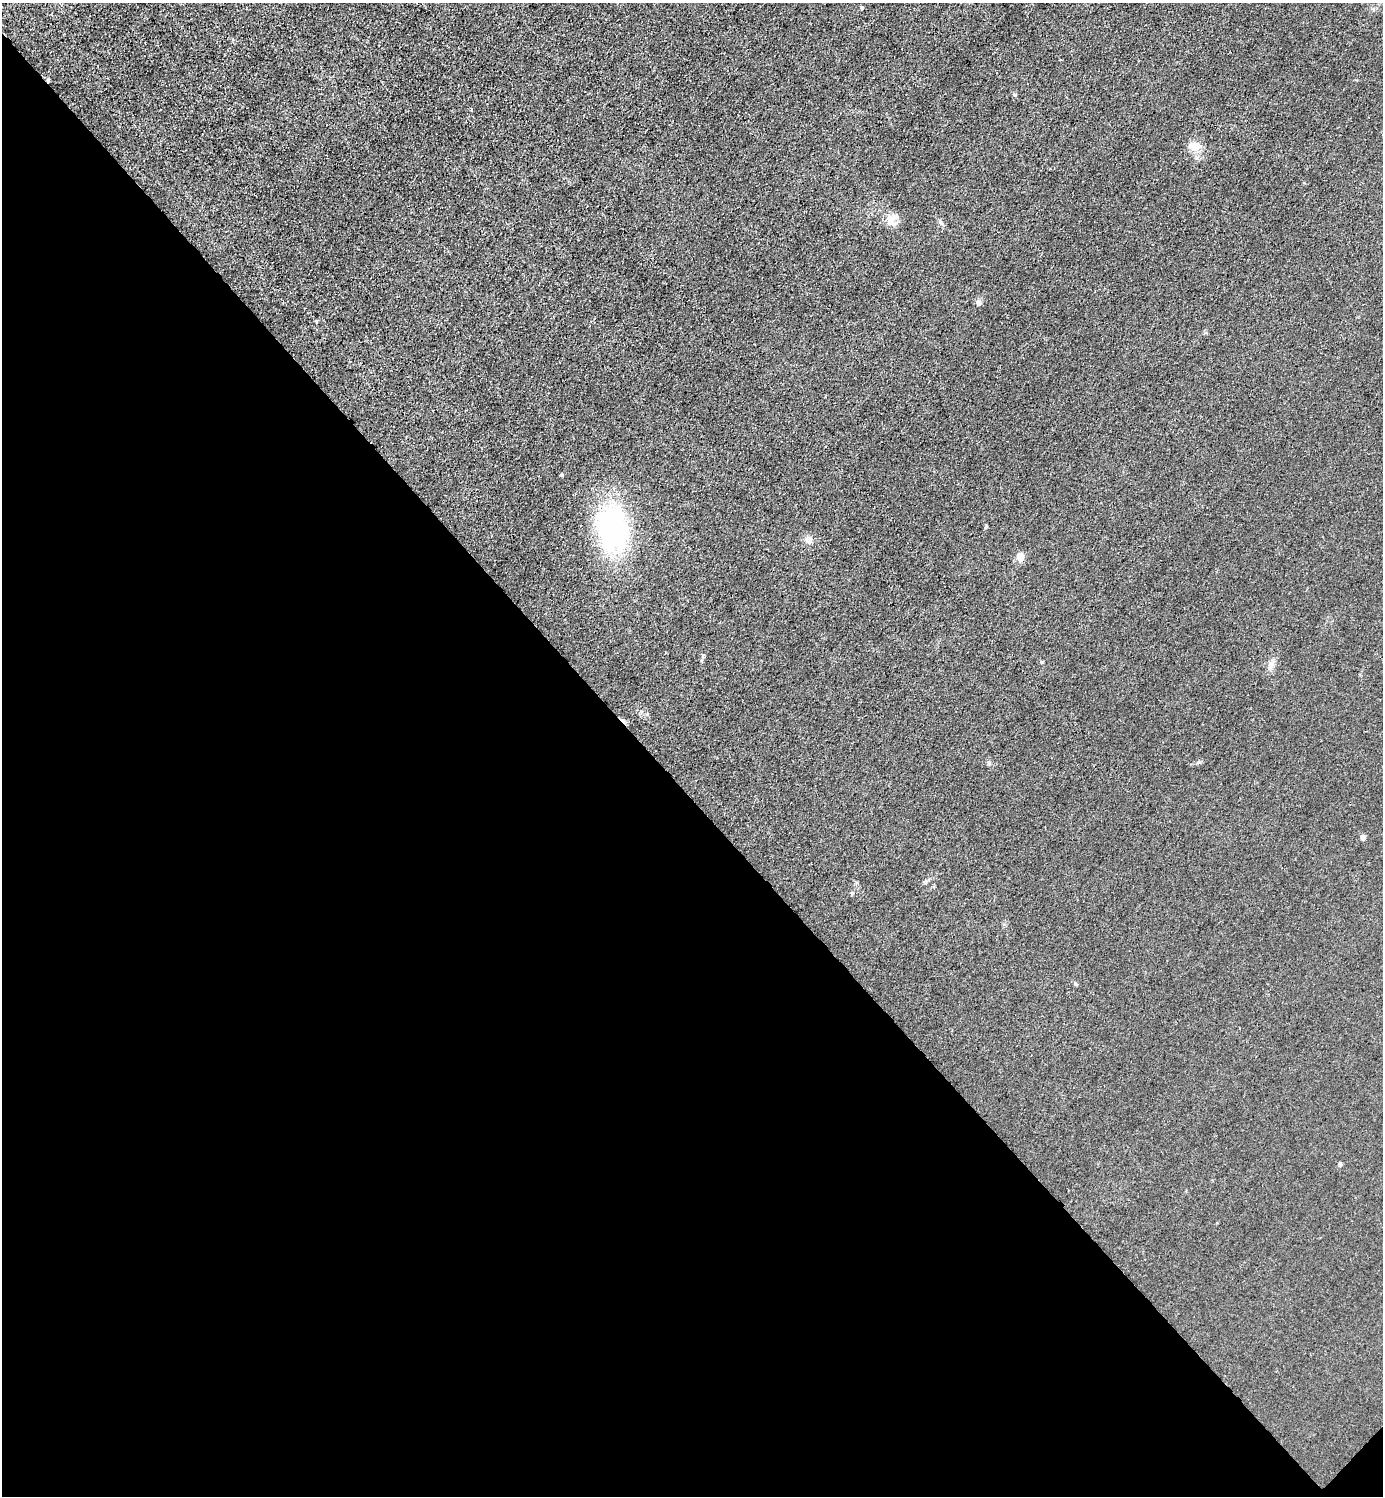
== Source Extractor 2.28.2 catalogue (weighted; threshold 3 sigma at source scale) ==
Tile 14 of 4 x 4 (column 2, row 4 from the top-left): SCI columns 1682-3062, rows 3-1496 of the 5983 x 5983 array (HDU 1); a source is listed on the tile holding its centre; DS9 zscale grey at full resolution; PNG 1385 x 1498 px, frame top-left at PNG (2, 3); no overlay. Shown black and unused: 47% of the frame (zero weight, under 3 of 4 exposures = <1% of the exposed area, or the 3 px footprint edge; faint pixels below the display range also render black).
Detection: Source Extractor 2.28.2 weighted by HDU 2 'WHT'; one run over the whole footprint, this tile lists its part. Background 0.0215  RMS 0.0062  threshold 0.0278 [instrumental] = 3 sigma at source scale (4.5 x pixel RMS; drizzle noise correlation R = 1.50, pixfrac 1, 0.05/0.05 arcsec/px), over >= 5 px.
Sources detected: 18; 1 cosmic-ray / hot-pixel residue — not listed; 1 inside a brighter listed object's ellipse — not listed separately; the other 16 listed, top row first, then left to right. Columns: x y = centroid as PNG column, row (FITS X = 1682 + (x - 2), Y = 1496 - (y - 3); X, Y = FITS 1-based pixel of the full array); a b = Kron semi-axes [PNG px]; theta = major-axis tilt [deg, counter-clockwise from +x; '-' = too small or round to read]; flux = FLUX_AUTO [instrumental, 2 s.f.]
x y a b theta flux
862 8 4 3 - 1
1015 95 5 4 - 0.96
1196 146 13 8 -18 6.9
891 221 20 9 -61 5.6
979 303 7 6 - 1.6
986 527 6 4 56 0.68
613 529 34 24 -85 130
808 540 8 7 - 3.9
1020 556 13 9 82 3.6
703 655 4 4 - 0.66
1272 663 7 4 19 1.7
989 763 6 4 -78 1
1363 837 7 5 -69 1.8
852 893 6 4 1 0.79
1076 984 5 4 - 0.76
1340 1165 6 4 87 1.1
Unlisted compact peaks at least as high as the median listed source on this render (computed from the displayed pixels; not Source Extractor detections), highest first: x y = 562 475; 1042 662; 925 883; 1199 762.